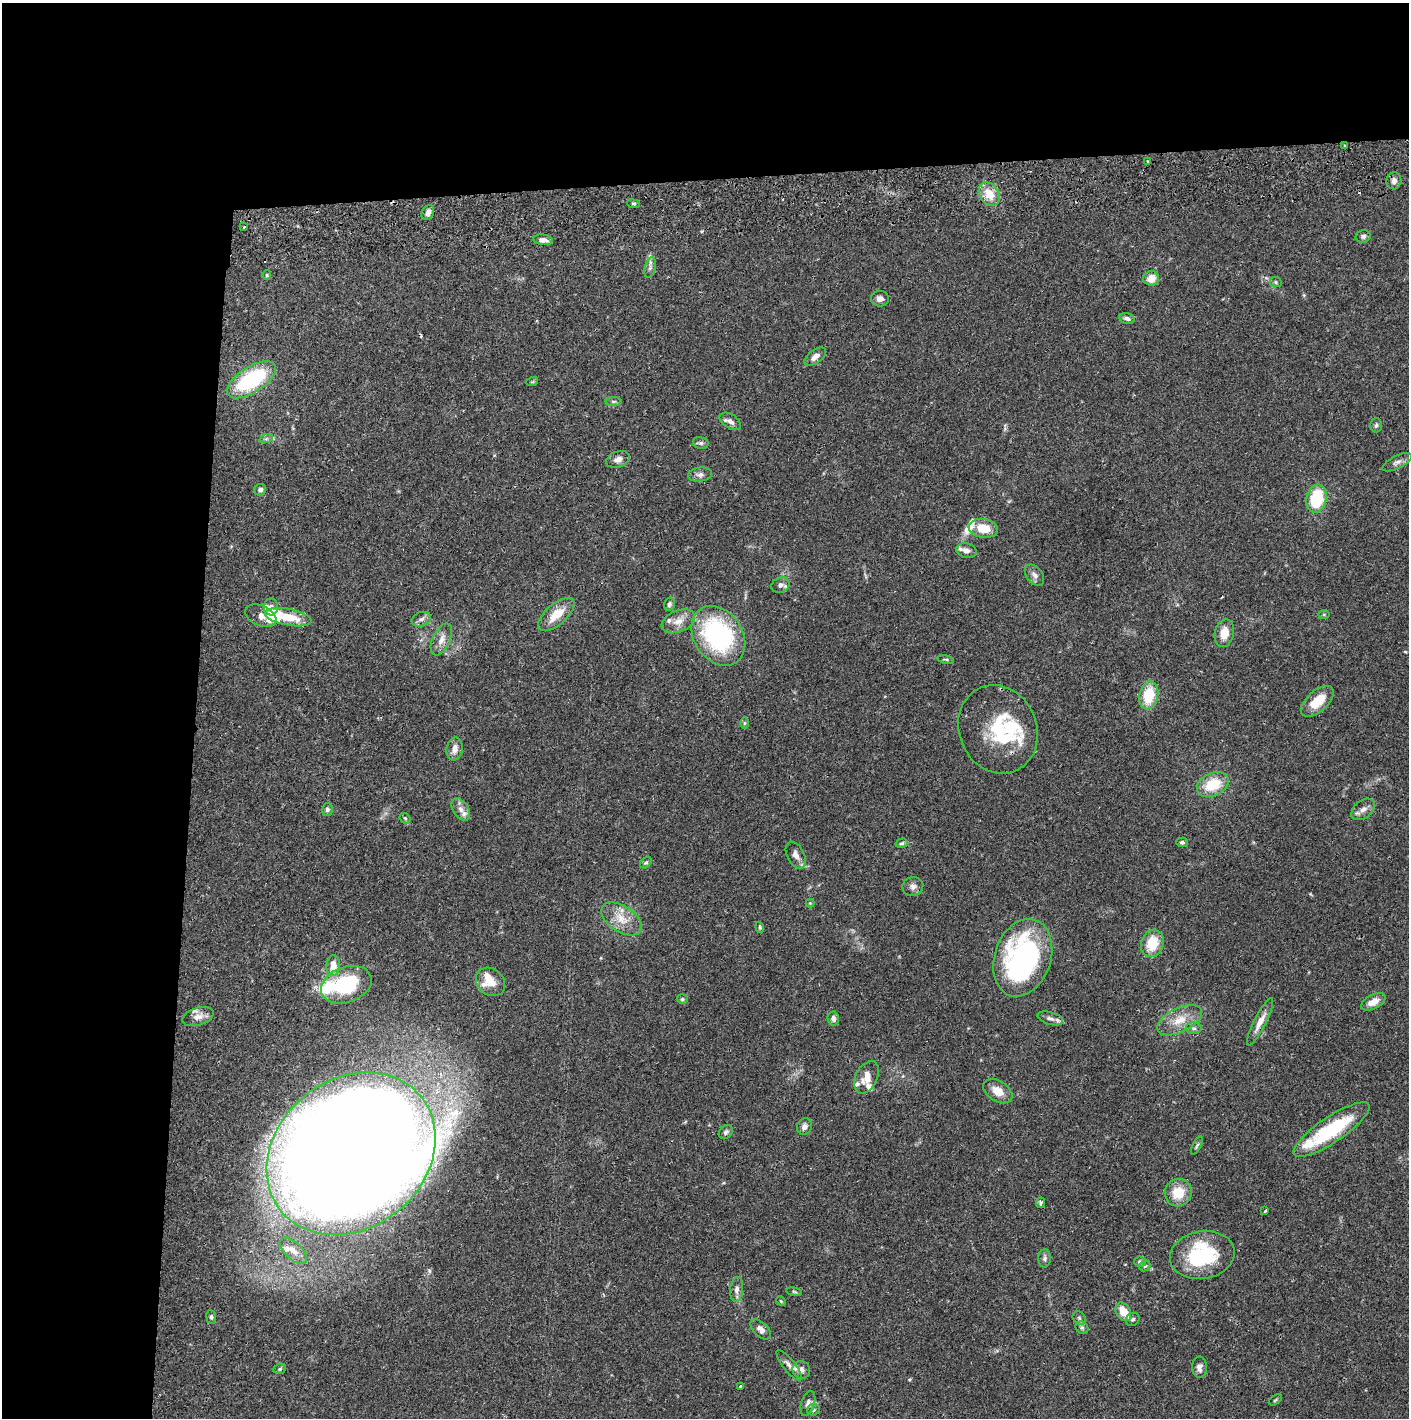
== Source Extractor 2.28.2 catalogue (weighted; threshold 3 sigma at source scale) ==
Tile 1 of 3 x 3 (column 1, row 1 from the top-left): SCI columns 37-1443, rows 2887-4302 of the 4263 x 4373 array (HDU 1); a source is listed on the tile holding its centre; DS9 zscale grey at full resolution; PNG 1411 x 1420 px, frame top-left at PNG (2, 3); each listed source drawn as its Kron ellipse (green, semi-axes under 4 px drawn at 4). Shown black and unused: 24% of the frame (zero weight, under 2 of 3 exposures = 3% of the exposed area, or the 3 px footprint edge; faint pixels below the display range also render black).
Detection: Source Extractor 2.28.2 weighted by HDU 2 'WHT'; one run over the whole footprint, this tile lists its part. Background 0.0683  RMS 0.0049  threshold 0.0219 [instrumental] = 3 sigma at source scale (4.5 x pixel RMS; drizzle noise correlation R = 1.50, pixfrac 1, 0.05/0.05 arcsec/px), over >= 5 px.
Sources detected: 130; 2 inside a brighter object's white glare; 2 cosmic-ray / hot-pixel residue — neither listed nor drawn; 19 inside a brighter listed object's ellipse — not listed separately; the other 107 listed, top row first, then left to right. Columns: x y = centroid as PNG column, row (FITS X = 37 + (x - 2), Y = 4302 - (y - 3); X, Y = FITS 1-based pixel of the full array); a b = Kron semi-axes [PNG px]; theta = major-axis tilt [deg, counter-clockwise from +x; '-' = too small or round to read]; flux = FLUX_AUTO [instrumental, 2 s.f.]
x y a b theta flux
1345 146 3 2 - 0.53
1147 161 3 2 - 0.64
1394 181 8 7 - 2.4
989 194 13 9 -57 8.6
634 204 6 4 -6 0.83
428 212 8 5 60 2.5
244 227 3 3 - 1
1363 236 7 6 - 1.2
543 240 10 5 -6 2.6
650 268 10 5 77 1.6
267 275 5 4 - 0.57
1151 278 8 7 - 5.2
1276 282 6 5 - 0.77
880 299 9 8 - 2.1
1127 319 8 5 -14 1.7
815 357 12 6 36 2.9
252 380 28 13 33 47
532 382 6 3 18 0.6
614 401 8 4 0 0.81
730 421 12 7 -34 2.6
1376 425 7 6 - 1.1
266 439 7 4 19 1
701 443 8 6 -13 1
618 459 12 8 20 2.6
1397 462 16 6 27 2.2
700 475 12 7 6 2
260 490 6 5 - 1.4
1317 499 14 10 78 25
983 528 15 9 -9 9.2
966 551 10 7 -14 2.6
1034 575 12 7 -51 2.4
780 585 9 7 23 1.9
669 604 6 5 - 1.2
271 607 8 7 - 1.9
556 614 22 10 41 9.3
1324 614 6 4 0 0.54
261 616 16 10 -23 3.7
288 617 23 8 -10 13
421 619 10 7 21 2
678 621 17 10 23 5
1224 633 14 9 78 6.3
718 636 32 24 -56 68
441 639 17 8 65 4.2
946 659 8 3 -13 0.71
1149 695 14 9 78 16
1317 701 20 10 41 10
744 723 6 4 89 0.7
998 729 45 39 -67 34
455 749 11 8 80 3.6
1213 784 16 11 25 15
327 809 6 5 - 1.2
461 809 12 7 -57 2.8
1363 809 13 8 38 3
405 818 6 4 -44 0.73
1182 842 6 4 -2 0.98
902 843 6 4 16 0.79
796 855 14 8 -63 3.2
646 863 6 4 47 0.79
913 886 10 9 - 2.4
810 903 4 4 - 0.41
622 919 22 13 -33 8.5
760 927 5 4 - 0.65
1152 943 14 11 70 12
1023 958 40 28 71 97
333 966 10 6 86 6
490 982 16 13 -42 6.4
346 985 26 17 20 34
682 999 5 4 - 0.75
1373 1002 13 7 27 5.1
198 1017 16 8 17 3.7
1050 1018 13 6 -16 2.1
833 1019 7 5 -85 2.1
1180 1020 24 12 26 8.5
1260 1022 26 6 63 4.7
1194 1028 8 6 -1 1.2
866 1077 17 10 63 5.6
998 1091 16 10 -32 6.1
804 1126 8 7 - 2.1
1332 1130 45 12 34 36
726 1132 8 6 43 1.3
1197 1145 10 4 62 0.9
351 1154 90 74 39 2300
1178 1193 14 13 - 10
1041 1203 5 4 - 1.3
1265 1211 3 3 - 0.67
293 1251 17 8 -43 4.7
1202 1255 32 23 9 38
1045 1258 9 6 87 1.4
1140 1262 6 5 - 0.98
1145 1266 6 5 - 0.73
737 1289 12 6 84 2.4
794 1292 8 4 -9 0.68
781 1301 5 4 - 0.54
1123 1312 10 7 -59 8.3
211 1317 7 5 -81 1.1
1079 1318 7 5 -46 1
1133 1319 7 6 - 1.1
1082 1328 7 5 -42 1
761 1329 12 7 -43 2.6
789 1365 19 6 -52 2.4
1199 1367 11 7 89 2.1
280 1369 6 5 - 0.8
801 1370 9 8 - 2.3
740 1386 3 3 - 0.76
1275 1400 7 3 36 0.64
808 1403 13 6 72 2
813 1410 6 5 - 1